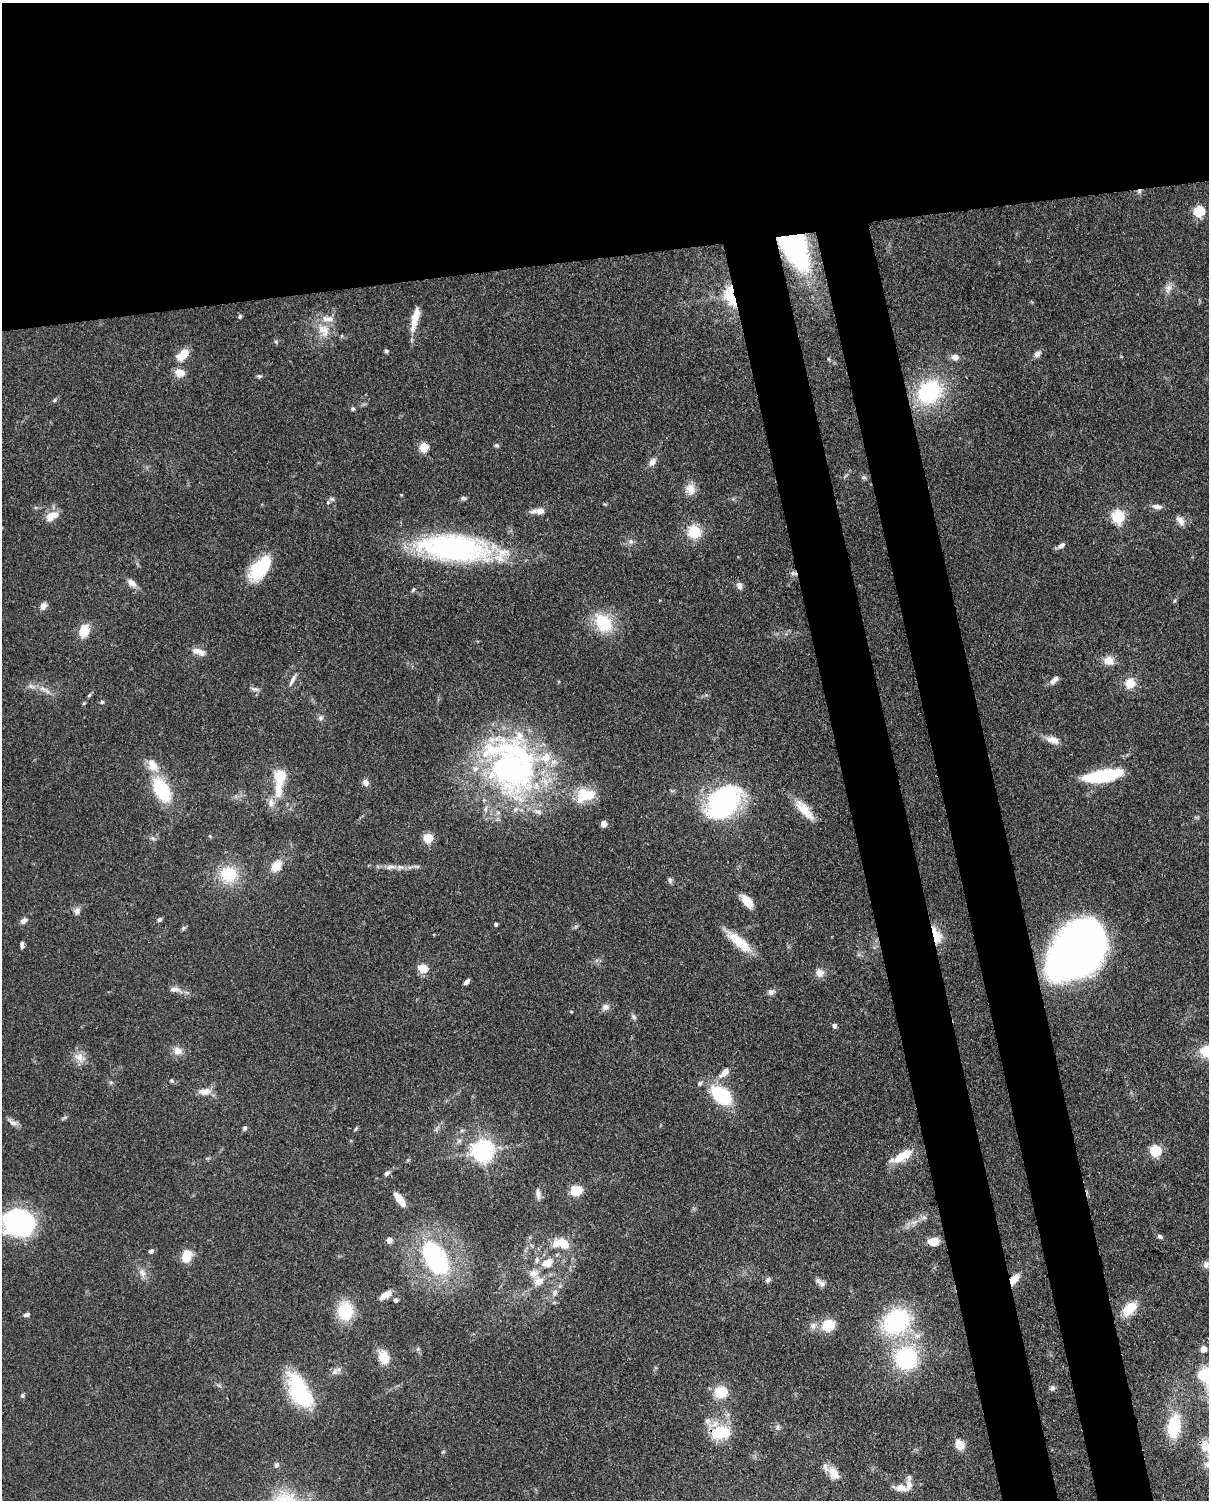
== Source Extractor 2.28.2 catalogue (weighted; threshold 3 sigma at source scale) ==
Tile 2 of 4 x 3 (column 2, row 1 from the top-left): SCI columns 1297-2503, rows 3150-4647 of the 5005 x 4918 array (HDU 1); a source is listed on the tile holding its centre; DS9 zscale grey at full resolution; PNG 1211 x 1502 px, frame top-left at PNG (2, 3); no overlay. Shown black and unused: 25% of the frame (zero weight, under 3 of 4 exposures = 7% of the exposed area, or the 3 px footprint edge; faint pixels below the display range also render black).
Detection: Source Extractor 2.28.2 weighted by HDU 2 'WHT'; one run over the whole footprint, this tile lists its part. Background 0.109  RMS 0.0041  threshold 0.0184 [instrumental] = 3 sigma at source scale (4.5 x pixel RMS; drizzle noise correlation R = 1.50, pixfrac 1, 0.05/0.05 arcsec/px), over >= 5 px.
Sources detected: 172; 5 inside a brighter object's white glare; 2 cosmic-ray / hot-pixel residue — not listed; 14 inside a brighter listed object's ellipse — not listed separately; the other 151 listed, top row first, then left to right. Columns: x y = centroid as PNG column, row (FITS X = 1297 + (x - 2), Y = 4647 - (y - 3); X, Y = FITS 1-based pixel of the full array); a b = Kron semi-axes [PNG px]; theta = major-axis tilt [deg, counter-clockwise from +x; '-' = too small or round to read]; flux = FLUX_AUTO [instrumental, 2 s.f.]
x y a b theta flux
1199 211 6 5 - 31
795 248 39 22 -63 72
1168 288 14 9 76 2.7
733 298 27 13 -55 16
240 316 5 5 - 0.73
415 318 26 7 78 7.5
324 330 21 16 -58 7.9
276 342 6 4 -46 0.56
386 351 5 4 - 0.84
1037 354 10 7 47 1.8
183 355 16 9 41 6.6
955 357 8 6 0 2.5
179 373 11 9 -15 4.5
259 376 6 5 - 0.76
929 392 27 22 44 36
54 400 6 4 46 0.61
353 409 5 5 - 0.68
497 445 6 5 - 0.69
424 447 5 5 - 20
652 462 12 8 53 2.3
863 477 8 6 -1 0.93
690 489 14 12 80 4.1
463 498 7 5 12 1
332 499 8 6 -1 1.1
1157 507 14 6 -7 1.9
540 511 13 8 -3 2.9
52 516 17 10 31 5.4
1118 516 6 5 - 60
1180 520 15 8 -51 2.4
694 532 16 15 - 9.8
631 541 8 6 -46 1.3
1061 545 9 6 35 1.6
454 548 61 22 -6 110
261 567 33 15 50 21
132 583 13 8 -40 2.4
739 585 8 8 - 1.9
413 590 7 4 61 0.64
1174 600 7 3 71 0.55
43 606 8 6 68 2.4
604 623 26 18 -51 16
84 631 12 9 67 8.7
198 651 18 7 -21 3.4
1109 661 13 11 -18 4.4
292 680 18 5 61 2
1054 680 12 6 42 2.2
1130 683 11 9 62 7
44 689 16 6 -23 2.9
255 689 11 5 -9 1.3
89 695 6 4 48 0.65
102 702 6 5 - 0.67
84 703 5 4 - 0.49
320 718 8 6 36 1.1
1053 740 18 9 -18 3.5
152 765 19 13 -50 5.9
510 768 98 53 -66 120
280 775 6 5 - 36
1103 776 36 11 9 30
365 782 9 7 -48 1.9
162 790 23 13 -60 27
278 790 21 9 87 8.3
585 795 27 17 18 12
723 802 33 23 43 70
804 810 32 10 -49 7.9
604 824 5 5 - 2.8
210 836 5 4 - 0.45
152 838 8 4 -32 0.87
428 838 5 5 - 23
276 866 12 8 56 6.9
417 866 10 4 0 1
390 867 15 6 8 2.6
228 874 25 24 - 14
670 880 8 5 81 0.96
747 901 16 8 -50 6.5
77 911 11 8 67 1.8
159 920 7 6 - 0.78
23 921 8 5 36 2
496 924 4 4 - 0.88
183 928 7 4 45 0.68
936 935 20 9 -72 8.3
739 942 35 10 -40 11
22 945 7 4 89 1.2
1079 949 52 38 49 250
423 968 5 5 - 23
820 973 10 10 - 2.9
466 982 7 4 48 1.5
175 989 16 8 -10 2.7
771 992 8 8 - 1.5
605 1007 10 8 19 1.9
571 1011 5 3 - 0.32
634 1017 9 5 -59 1
834 1026 5 4 - 1.5
177 1051 12 10 -17 3.5
79 1057 16 12 -49 4.1
724 1072 15 7 48 3.9
171 1080 6 4 -1 0.59
204 1091 16 9 1 3.9
721 1095 20 13 -37 27
12 1122 15 6 -32 2
245 1128 6 5 - 0.86
356 1128 7 3 71 0.52
1156 1150 6 5 - 37
482 1151 7 7 - 320
900 1157 17 9 31 9.1
387 1173 7 5 44 1.4
576 1191 10 8 10 9.4
538 1194 15 5 -84 1.8
400 1199 16 6 -54 5.2
19 1222 27 23 40 71
914 1222 13 6 17 2.6
1160 1236 7 5 -35 0.92
389 1240 5 5 - 3.8
933 1242 10 7 10 5.9
563 1244 18 12 -43 7.2
151 1251 6 5 - 1.2
186 1256 14 9 73 7.3
435 1258 29 17 -58 69
548 1262 15 9 24 6.1
1206 1264 10 8 48 1.9
142 1273 14 7 -74 2.5
1014 1279 12 6 53 5.6
768 1280 7 6 - 1.1
538 1281 11 10 - 4.3
820 1283 17 6 -45 2
554 1293 10 7 65 2.2
385 1295 17 7 34 3.6
395 1300 7 6 - 1
1129 1309 16 10 44 10
345 1311 17 13 -89 19
26 1314 8 5 15 1.2
896 1321 26 22 39 48
828 1325 15 13 35 9.1
418 1349 5 5 - 0.69
1204 1349 5 5 - 5.2
384 1357 16 12 -67 7
906 1358 20 19 - 39
335 1372 12 7 44 1.9
1203 1374 20 16 -83 10
1053 1388 7 7 - 1
300 1392 37 16 -67 39
721 1392 16 14 13 8.4
22 1395 6 5 - 0.89
1174 1426 20 11 83 22
778 1427 9 4 -82 0.87
720 1433 27 18 10 14
959 1444 11 9 -60 5
1204 1446 18 10 89 5.4
276 1465 7 6 - 0.98
1207 1465 11 7 -43 2.2
834 1473 17 10 -54 5
909 1478 8 6 89 1.2
901 1488 16 8 -9 3.7
Overlapping masked pixels (flux is a lower limit): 5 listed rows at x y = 795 248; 733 298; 936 935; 1014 1279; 720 1433
Isophote crosses this tile's border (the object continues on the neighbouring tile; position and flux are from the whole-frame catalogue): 3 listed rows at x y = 1206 1264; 1203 1374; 1207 1465